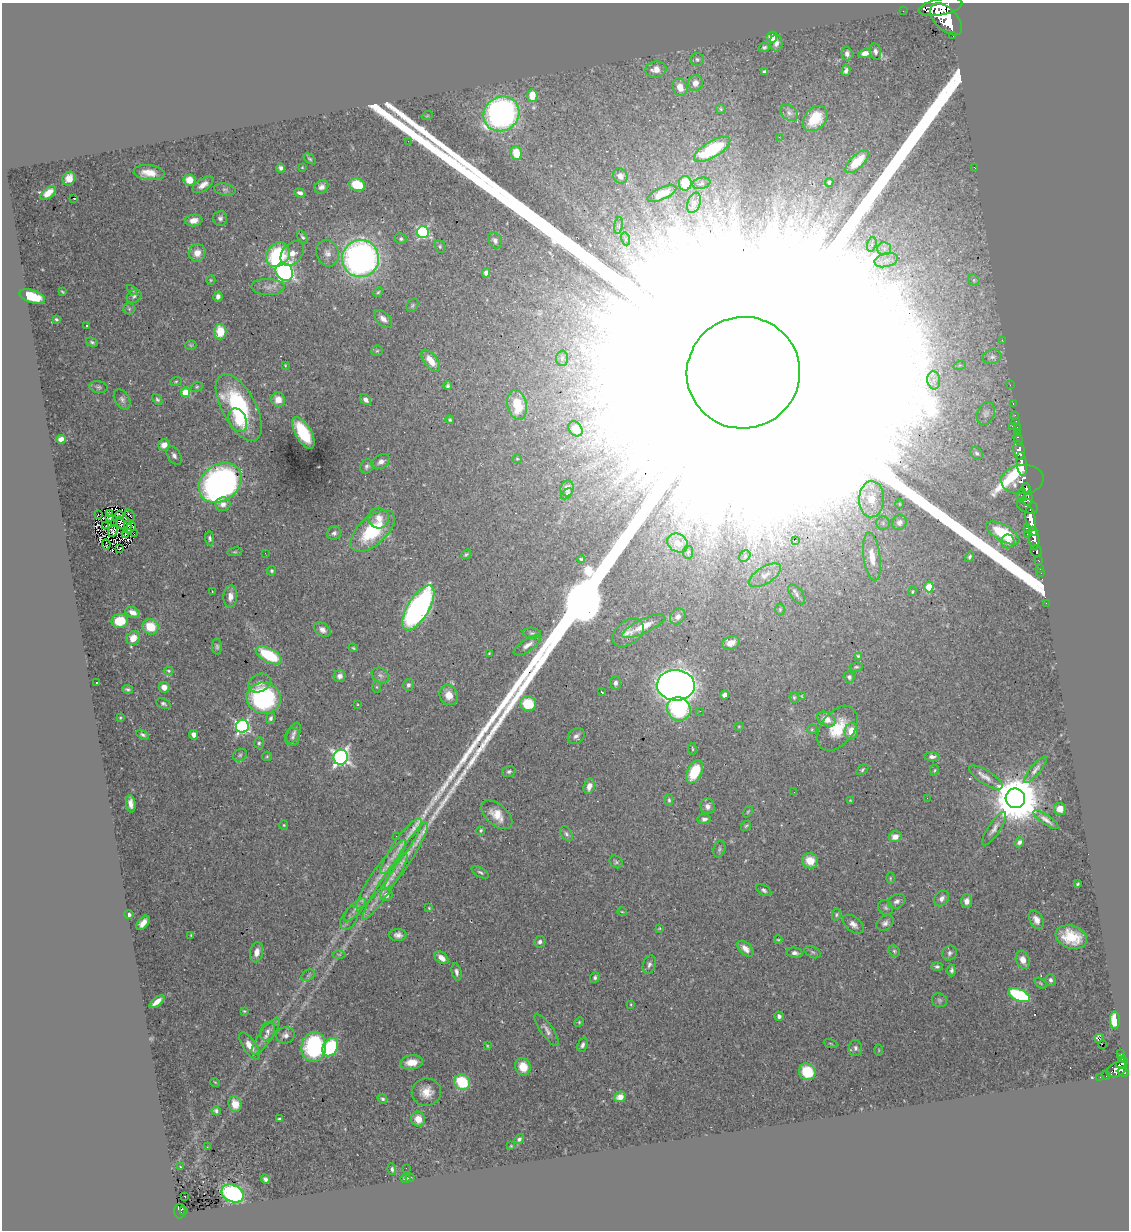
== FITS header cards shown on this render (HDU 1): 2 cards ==
NAXIS1  =                 1127
NAXIS2  =                 1228

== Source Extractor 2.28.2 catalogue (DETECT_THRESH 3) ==
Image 1127 x 1228 px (HDU 1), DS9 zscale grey, 1 PNG px = 1 image px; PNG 1131 x 1232 px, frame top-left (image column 1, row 1228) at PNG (2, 3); each listed source drawn as its Kron ellipse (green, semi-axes under 4 px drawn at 4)
Background 0.56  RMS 0.026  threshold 0.0778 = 3 sigma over >= 5 px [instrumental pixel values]
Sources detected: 380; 3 with non-positive FLUX_AUTO (blend fragments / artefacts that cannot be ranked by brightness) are neither listed nor drawn; the other 377 listed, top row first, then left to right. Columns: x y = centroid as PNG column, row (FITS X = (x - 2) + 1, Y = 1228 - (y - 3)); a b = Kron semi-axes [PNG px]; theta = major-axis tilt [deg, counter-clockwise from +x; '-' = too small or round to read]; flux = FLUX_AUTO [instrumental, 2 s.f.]
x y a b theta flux
940 7 22 8 11 1.6e+03
903 11 2 2 - 4.4e+00
946 19 19 11 -45 2.0e+03
953 35 3 3 - 4.5e+01
772 37 5 5 - 2.7e+01
776 43 8 6 -84 1.0e+01
764 47 6 4 16 3.6e+00
875 51 8 5 -79 6.1e+00
865 53 6 4 19 1.3e+01
847 54 7 5 -87 6.8e+00
697 59 6 6 - 3.9e+00
656 69 10 8 7 1.4e+01
846 71 5 4 - 5.3e+00
765 72 4 4 - 5.7e+00
695 83 8 7 - 1.4e+01
680 87 9 7 -68 2.0e+01
532 95 6 5 - 4.0e+01
721 109 5 4 - 2.3e+00
789 113 10 7 -37 6.8e+00
501 114 18 17 - 5.4e+02
427 116 5 3 - 1.5e+00
815 119 14 10 49 4.6e+01
779 137 2 2 - 6.8e+00
408 141 2 2 - 6.5e-01
712 149 20 8 30 1.0e+02
516 153 7 5 -69 4.8e+01
310 159 7 3 -36 2.3e+00
857 162 15 6 44 3.5e+01
974 167 3 2 - 2.4e+00
281 168 4 4 - 4.6e+00
302 168 3 2 - 1.5e+00
149 173 15 7 -6 2.3e+01
620 176 8 7 - 1.3e+01
69 179 7 6 - 1.8e+01
189 180 6 5 - 2.2e+01
829 182 4 3 - 3.5e+00
685 183 7 6 - 3.5e+01
701 183 9 5 11 4.7e+00
203 185 12 6 33 1.3e+01
357 185 8 6 -21 6.5e+01
322 187 7 6 - 6.8e+00
225 189 11 6 -10 5.6e+00
48 193 9 5 40 1.8e+01
300 193 5 4 - 5.9e+00
662 194 15 6 24 1.9e+01
73 198 3 2 - 1.7e+01
694 203 10 6 70 7.5e+00
220 218 7 7 - 5.7e+00
194 220 9 6 6 1.3e+01
618 225 8 4 81 3.5e+00
423 232 6 6 - 2.5e+02
302 237 8 4 -55 3.5e+00
401 239 6 5 - 3.5e+00
626 239 6 4 -73 3.2e+00
495 240 8 6 -56 6.3e+00
872 244 7 4 73 5.2e+00
440 246 6 5 - 3.1e+00
884 249 7 6 - 6.7e+00
197 253 9 8 - 1.8e+01
292 253 14 10 50 2.2e+01
327 253 13 11 -70 1.4e+01
278 255 13 10 53 1.3e+02
360 258 19 18 - 7.4e+02
886 260 12 6 13 1.2e+01
284 272 10 8 -51 5.8e+02
486 273 5 4 - 8.1e+00
211 280 5 4 - 2.1e+00
974 280 6 5 - 2.8e+00
268 287 16 8 -2 1.2e+01
132 290 6 3 -45 1.9e+00
62 292 3 2 - 1.6e+00
378 292 5 4 - 2.4e+00
32 296 13 6 -18 4.6e+01
134 296 8 6 39 4.9e+00
218 296 5 4 - 6.3e+00
412 305 7 5 57 3.1e+00
129 309 6 5 - 3.3e+00
56 319 4 3 - 2.1e+00
383 319 11 6 -43 8.9e+00
87 326 3 2 - 1.5e+00
220 332 7 6 - 4.6e+01
1002 340 2 2 - 1.8e+01
92 342 6 4 -20 2.9e+00
191 345 6 5 - 2.4e+00
377 351 6 5 - 2.6e+00
992 357 9 7 16 7.0e+00
562 358 7 6 - 4.6e+00
431 361 13 6 -52 2.5e+01
285 365 3 2 - 1.4e+00
960 365 6 4 18 2.9e+00
743 373 57 55 21 2.3e+06
934 380 9 6 -84 8.7e+00
176 381 6 4 17 2.4e+00
1010 385 2 2 - 6.8e+00
448 386 4 4 - 3.5e+00
98 387 9 5 -10 4.1e+00
197 387 6 4 22 2.5e+00
185 392 5 4 - 6.7e+01
122 399 11 7 -58 6.3e+00
157 399 6 4 -50 3.5e+00
278 400 7 7 - 1.9e+01
366 400 6 5 - 8.2e+00
1013 403 3 2 - 1.3e+01
517 405 15 9 -78 5.6e+01
239 408 37 17 -62 1.9e+02
986 413 12 8 67 8.8e+00
1015 415 2 2 - 4.5e+00
238 420 12 8 -64 2.6e+01
450 420 4 4 - 2.7e+00
1016 421 2 2 - 5.2e+00
1012 426 3 2 - 2.2e+01
1017 428 3 3 - 1.2e+01
576 429 8 6 -51 1.2e+01
1017 432 2 2 - 5.0e+00
303 433 18 8 -60 9.0e+01
61 439 5 4 - 9.2e+00
1018 439 6 3 -70 2.2e+01
164 445 6 5 - 1.5e+01
1019 450 10 5 -80 4.3e+02
977 453 7 5 -54 4.4e+00
174 455 10 6 -57 6.7e+00
517 459 5 4 - 1.7e+00
381 462 9 6 25 8.3e+00
1022 464 12 5 -83 6.3e+02
367 466 7 6 - 4.8e+00
1022 479 21 14 5 2.7e+02
220 483 23 18 37 7.3e+02
567 488 8 6 84 1.4e+01
1026 489 6 4 -74 1.3e+02
567 494 7 3 40 2.7e+00
1022 495 7 4 82 1.0e+02
1027 498 7 5 76 1.9e+02
871 499 18 12 88 3.5e+01
223 504 7 7 - 1.1e+01
900 504 5 3 - 1.4e+00
1027 506 11 6 -22 3.8e+02
109 513 4 2 - 4.1e-01
98 515 2 2 - 2.8e+00
120 515 4 2 - 6.2e-01
130 515 6 2 -50 2.1e+00
110 518 3 3 - 1.9e+00
379 518 10 10 - 1.7e+01
1031 519 12 5 -81 8.9e+02
899 522 8 7 - 1.1e+01
120 523 6 3 -80 4.6e-01
883 523 7 6 - 5.7e+00
115 524 3 2 - 1.6e+00
106 526 2 2 - 4.6e-01
128 526 3 2 - 1.2e+00
130 528 6 2 44 1.5e+00
1027 528 4 2 - 5.9e+01
113 531 6 4 71 2.8e+00
373 531 27 14 42 1.2e+02
1033 531 5 4 - 2.2e+02
334 533 7 6 - 5.4e+00
1003 533 19 8 -30 7.1e+01
126 534 3 2 - 1.9e+00
134 534 3 2 - 2.9e+00
1027 534 3 2 - 1.4e+01
210 538 7 4 -83 3.8e+00
795 540 2 2 - 1.6e+00
1034 540 10 5 -84 4.8e+02
1008 541 7 6 - 1.0e+01
678 543 11 8 -32 1.6e+01
106 544 5 2 - 1.6e+00
120 548 2 2 - 2.4e+00
1036 551 6 5 - 1.1e+02
235 552 8 4 8 2.5e+00
688 552 6 5 - 3.1e+00
265 553 3 2 - 1.6e+00
466 554 5 3 - 2.4e+00
745 556 6 5 - 3.6e+00
872 557 24 8 -82 3.3e+01
970 557 5 4 - 3.1e+00
581 559 4 4 - 2.2e+00
1038 560 3 2 - 1.8e+01
1040 569 3 3 - 1.5e+01
271 571 5 4 - 2.9e+00
1041 573 2 2 - 3.8e+00
765 575 18 8 31 1.5e+01
929 587 5 4 - 5.0e+01
212 592 3 2 - 1.0e+00
912 592 4 4 - 2.1e+00
797 594 11 6 -53 7.1e+00
230 596 11 7 87 1.2e+01
1046 603 2 2 - 6.0e+00
418 608 25 10 59 5.5e+02
780 609 6 5 - 2.6e+00
132 612 7 5 -23 1.3e+01
678 617 9 7 49 9.2e+00
120 621 8 7 - 4.9e+01
643 626 23 7 25 2.5e+01
150 627 8 7 - 4.2e+01
322 630 9 6 -35 8.8e+00
532 633 9 5 -7 4.3e+00
628 633 17 12 36 1.6e+01
133 638 7 6 - 2.0e+01
731 643 9 6 20 1.6e+01
527 645 16 6 33 1.1e+01
217 646 8 5 -86 3.7e+00
353 648 5 3 - 2.0e+00
489 653 3 2 - 1.5e+00
269 655 14 7 -29 9.9e+01
858 656 3 3 - 2.4e+00
856 667 7 4 8 2.8e+00
168 671 5 3 - 2.4e+00
380 675 9 7 -31 6.6e+00
340 676 6 5 - 8.1e+00
849 677 6 5 - 4.3e+00
97 682 2 2 - 1.8e+00
259 683 11 8 28 1.1e+01
615 683 7 5 88 6.4e+00
408 685 6 5 - 4.6e+00
676 685 19 15 -2 2.1e+03
164 687 5 5 - 1.4e+01
377 687 5 3 - 1.8e+00
127 689 5 4 - 3.1e+00
602 692 3 2 - 1.3e+00
449 695 10 9 - 2.1e+01
724 695 4 4 - 6.7e+00
802 696 3 2 - 1.1e+00
794 697 6 4 -75 2.8e+00
263 698 17 15 -10 2.4e+02
163 704 8 5 -22 3.6e+00
357 704 3 2 - 1.3e+00
528 704 8 7 - 5.4e+01
679 709 12 11 - 2.1e+02
700 711 2 2 - 1.3e+00
120 718 3 2 - 1.3e+00
271 718 6 4 66 4.8e+00
826 719 10 6 -28 1.9e+01
242 726 6 6 - 3.6e+02
739 726 5 3 - 1.5e+00
837 728 25 16 53 5.5e+01
812 729 5 5 - 2.4e+00
851 731 8 7 - 2.7e+01
294 733 11 6 63 6.3e+00
143 735 7 4 -29 3.8e+00
194 735 5 4 - 9.5e+00
576 736 9 7 38 6.8e+00
293 737 9 7 71 5.9e+00
259 743 5 5 - 3.2e+00
692 749 6 3 -81 1.8e+00
240 755 7 6 - 3.7e+00
267 756 5 4 - 2.1e+00
341 757 7 7 - 6.0e+02
932 757 7 4 -3 5.4e+00
1036 769 17 5 51 7.9e+00
862 770 7 4 37 2.9e+00
934 770 5 3 - 1.8e+00
509 772 7 5 17 4.1e+00
695 772 12 7 64 6.2e+01
986 777 19 7 -32 1.2e+01
589 786 8 5 74 1.3e+01
794 792 2 2 - 8.4e-01
927 798 3 2 - 1.4e+00
1015 798 10 9 - 9.2e+03
669 800 6 4 -88 2.8e+00
850 800 4 3 - 1.5e+00
131 804 9 5 -83 9.3e+00
707 806 8 7 - 8.8e+00
1060 809 6 5 - 1.5e+01
748 812 6 3 56 1.9e+00
497 815 18 10 -41 2.7e+01
704 819 7 5 10 5.1e+00
1046 820 15 5 -35 8.1e+00
284 825 5 4 - 2.3e+00
746 826 6 4 52 2.3e+00
994 829 20 6 56 1.0e+01
481 830 5 3 - 2.3e+00
566 834 8 5 -59 4.1e+00
396 836 2 2 - 1.2e+00
895 837 6 5 - 1.3e+01
1019 842 5 4 - 6.1e+00
401 846 33 8 55 3.0e+01
719 849 8 5 74 4.0e+00
407 855 39 7 58 2.8e+01
810 861 8 7 - 2.7e+01
616 862 7 6 - 3.5e+00
480 872 9 4 -29 3.6e+00
381 874 41 8 55 3.6e+01
890 878 5 3 - 1.9e+00
1078 884 3 2 - 1.7e+00
385 886 39 7 57 3.0e+01
764 890 8 5 -32 4.0e+00
386 895 6 6 - 9.2e+00
942 898 8 6 52 8.6e+00
897 901 9 7 27 7.0e+00
966 901 7 5 89 8.8e+00
429 908 4 3 - 1.5e+00
886 908 8 7 - 4.7e+00
355 910 15 5 47 1.0e+01
622 912 5 3 - 1.5e+00
129 915 4 4 - 3.7e+00
836 915 6 4 77 2.8e+00
349 918 13 7 61 8.0e+00
1036 920 10 6 -61 1.2e+01
143 923 8 5 51 1.3e+01
885 923 9 6 33 6.7e+00
853 924 12 7 -38 1.0e+01
659 928 4 4 - 1.6e+00
191 935 4 3 - 1.5e+00
398 935 9 6 -1 7.9e+00
1071 937 16 11 -19 5.2e+01
778 940 4 3 - 1.5e+00
540 942 6 5 - 5.2e+00
745 949 10 5 -44 1.2e+01
894 951 6 5 - 3.1e+00
257 952 10 6 79 1.4e+01
813 952 9 5 -27 3.7e+00
795 953 8 5 -11 6.2e+00
950 953 8 7 - 5.3e+00
339 954 7 4 0 2.7e+00
441 958 8 5 -38 1.3e+01
1023 960 9 6 -65 1.7e+01
649 964 9 6 71 5.4e+00
937 966 5 4 - 3.3e+00
952 970 6 4 88 4.2e+00
456 972 9 5 -77 6.8e+00
308 975 7 5 31 3.4e+00
595 977 6 4 68 4.1e+00
1050 980 6 5 - 5.1e+00
1040 983 7 3 -36 2.2e+00
1019 995 11 5 -25 1.9e+02
939 1000 8 7 - 4.1e+00
157 1001 9 4 38 1.3e+01
631 1004 4 2 - 1.3e+00
244 1011 4 3 - 2.1e+00
779 1016 5 4 - 5.3e+00
1115 1020 8 5 -87 6.1e+01
579 1022 5 4 - 2.2e+00
546 1030 19 6 -55 9.4e+00
268 1031 9 7 67 7.5e+00
285 1035 9 8 - 8.7e+00
266 1036 22 7 54 1.6e+01
1099 1038 4 3 - 2.1e+01
830 1043 7 3 -19 1.7e+00
1102 1044 2 2 - 1.2e+03
582 1045 7 5 68 5.3e+00
250 1046 16 6 -57 2.2e+01
487 1046 4 3 - 1.9e+00
314 1047 15 12 83 1.9e+02
330 1047 10 7 59 1.4e+02
855 1048 8 6 -89 6.0e+00
879 1050 5 3 - 1.9e+00
1121 1054 4 3 - 3.0e+01
1122 1058 4 3 - 5.8e+01
412 1062 11 7 4 2.2e+01
1122 1063 7 3 35 8.2e+01
523 1067 9 7 -68 2.9e+01
1117 1069 11 7 26 3.5e+02
807 1072 9 8 - 6.8e+01
1123 1072 5 4 - 1.5e+02
1106 1075 4 3 - 1.2e+01
1100 1077 2 2 - 3.8e+00
215 1082 5 3 - 1.4e+00
462 1082 8 7 - 8.7e+01
426 1092 15 13 10 2.4e+01
620 1097 6 5 - 1.1e+01
382 1099 5 4 - 3.8e+00
235 1104 8 6 -71 1.6e+01
216 1111 5 3 - 3.6e+00
279 1119 4 3 - 3.4e+00
418 1119 7 7 - 2.3e+01
519 1139 5 4 - 4.1e+00
511 1146 4 3 - 1.8e+00
207 1147 2 2 - 2.7e+00
180 1167 3 2 - 1.2e+00
406 1168 2 2 - 1.5e+00
392 1169 6 4 -81 3.5e+00
405 1178 5 3 - 2.9e+00
410 1178 4 3 - 2.4e+00
265 1179 4 4 - 4.4e+00
233 1193 11 8 -24 2.5e+02
185 1196 3 2 - 2.6e+00
180 1211 7 6 - 6.2e+01
184 1211 4 2 - 1.4e+01
At the frame edge (FLAGS 8, measured only in part): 1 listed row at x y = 940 7
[3 non-positive-flux detections neither listed nor drawn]